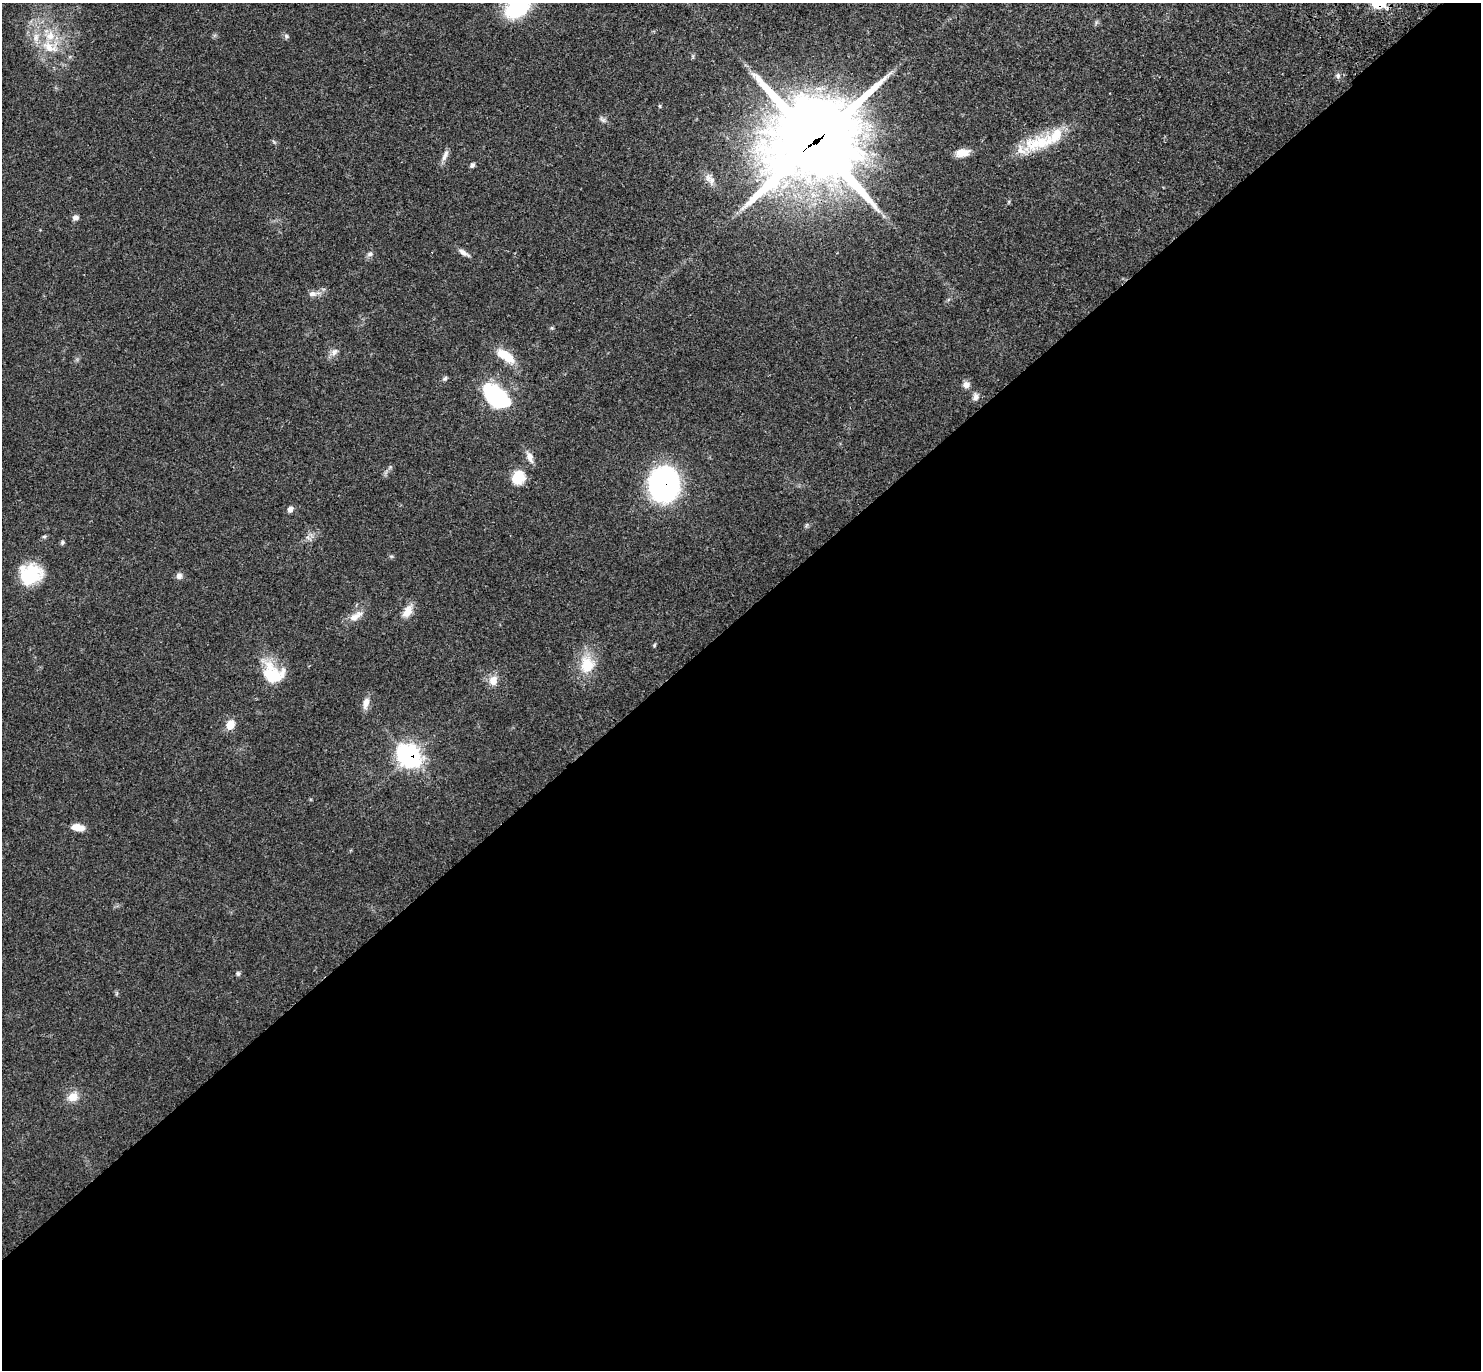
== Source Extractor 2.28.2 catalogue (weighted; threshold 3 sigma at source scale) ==
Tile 15 of 4 x 4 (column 3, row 4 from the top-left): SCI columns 3057-4535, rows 246-1613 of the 6115 x 6104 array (HDU 1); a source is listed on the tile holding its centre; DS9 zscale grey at full resolution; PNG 1483 x 1372 px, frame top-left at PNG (2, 3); no overlay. Shown black and unused: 55% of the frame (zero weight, under 3 of 4 exposures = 6% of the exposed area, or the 3 px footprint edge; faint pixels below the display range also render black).
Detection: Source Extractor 2.28.2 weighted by HDU 2 'WHT'; one run over the whole footprint, this tile lists its part. Background 0.051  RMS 0.0054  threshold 0.0242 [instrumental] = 3 sigma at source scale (4.5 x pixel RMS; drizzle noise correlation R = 1.50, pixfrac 1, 0.05/0.05 arcsec/px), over >= 5 px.
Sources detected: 48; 3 inside a brighter object's white glare — not listed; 3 inside a brighter listed object's ellipse — not listed separately; the other 42 listed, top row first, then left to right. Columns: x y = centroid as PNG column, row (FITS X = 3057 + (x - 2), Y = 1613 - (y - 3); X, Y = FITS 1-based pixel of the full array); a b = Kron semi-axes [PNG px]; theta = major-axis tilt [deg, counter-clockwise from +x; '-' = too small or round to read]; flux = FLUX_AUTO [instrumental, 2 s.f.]
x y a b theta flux
517 8 23 14 33 45
286 36 7 5 -77 1
50 47 26 15 -14 14
1338 76 8 5 75 1.3
660 106 4 4 - 0.58
603 120 9 5 -30 1.4
815 141 37 33 32 4400
1038 143 41 20 11 22
962 153 16 9 9 5.5
445 155 18 5 67 2.7
472 165 7 5 46 1.2
712 180 12 8 -88 2.8
75 217 9 6 4 1.8
463 253 16 6 -34 2.5
370 254 8 6 15 1.3
312 294 9 7 7 2.3
334 352 11 8 51 2.5
503 354 16 12 -27 8.9
445 379 7 5 49 0.93
966 385 9 8 - 2.5
493 396 24 15 -63 45
976 397 9 8 - 2.3
530 457 15 8 -71 3.7
518 477 14 12 50 13
664 484 22 19 -89 160
290 509 8 6 59 2
807 525 7 4 70 0.75
62 542 6 5 - 0.85
30 575 25 21 24 23
179 576 8 7 - 2.1
407 611 18 10 58 5.3
356 616 21 9 32 5
654 645 6 3 87 0.52
587 665 24 20 -87 14
273 674 28 22 -40 19
493 680 13 10 69 4.8
366 703 14 7 75 3.8
230 725 11 9 64 5.9
410 757 10 9 - 170
78 827 14 7 -10 5.2
238 974 6 5 - 0.97
73 1097 13 11 32 6
Overlapping masked pixels (flux is a lower limit): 3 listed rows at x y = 815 141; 664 484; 410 757
Isophote crosses this tile's border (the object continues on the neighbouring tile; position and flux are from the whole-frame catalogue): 1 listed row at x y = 517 8